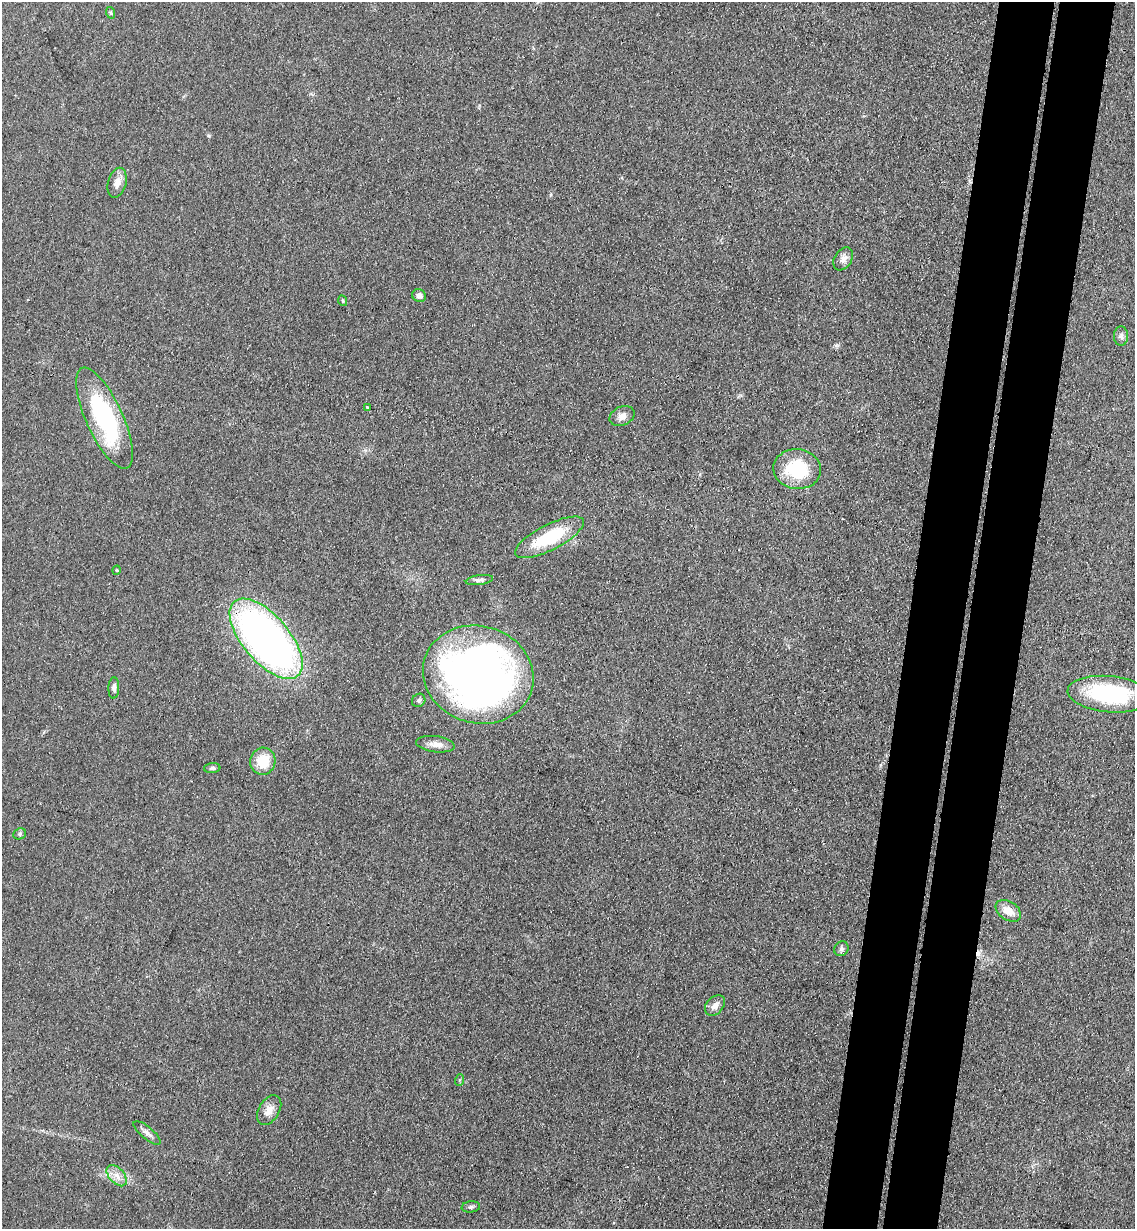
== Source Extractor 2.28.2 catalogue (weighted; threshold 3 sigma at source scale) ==
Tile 10 of 4 x 4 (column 2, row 3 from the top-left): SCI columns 1427-2559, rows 1242-2468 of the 5000 x 4935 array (HDU 1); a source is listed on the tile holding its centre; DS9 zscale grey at full resolution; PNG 1137 x 1231 px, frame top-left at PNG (2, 2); each listed source drawn as its Kron ellipse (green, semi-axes under 4 px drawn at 4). Shown black and unused: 10% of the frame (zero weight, under 3 of 4 exposures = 5% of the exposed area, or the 3 px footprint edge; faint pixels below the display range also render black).
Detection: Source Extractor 2.28.2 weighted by HDU 2 'WHT'; one run over the whole footprint, this tile lists its part. Background 0.112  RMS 0.0077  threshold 0.0347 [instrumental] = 3 sigma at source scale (4.5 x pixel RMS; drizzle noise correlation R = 1.50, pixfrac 1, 0.05/0.05 arcsec/px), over >= 5 px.
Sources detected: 32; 2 cosmic-ray / hot-pixel residue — neither listed nor drawn; the other 30 listed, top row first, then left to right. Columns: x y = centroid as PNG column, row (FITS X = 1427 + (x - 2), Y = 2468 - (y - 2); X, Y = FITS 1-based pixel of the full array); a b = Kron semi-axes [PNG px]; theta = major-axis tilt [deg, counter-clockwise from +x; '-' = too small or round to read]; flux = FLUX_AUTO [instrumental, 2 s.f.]
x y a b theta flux
111 13 6 4 -71 0.96
117 183 15 9 74 6.5
843 259 12 8 57 4.5
419 296 7 6 - 3.4
343 301 5 3 - 0.76
1121 336 9 7 -90 2.7
367 407 3 3 - 4
622 416 13 9 26 4.8
104 418 55 18 -66 94
797 469 24 20 -6 42
549 537 38 13 27 42
117 570 5 3 - 0.68
479 580 14 5 8 2.4
266 639 49 23 -49 420
478 675 56 48 -17 550
114 688 10 5 88 2.8
1109 694 42 18 -5 74
419 700 7 6 - 1.9
435 744 19 8 -7 6.3
263 761 13 12 - 20
212 768 8 5 6 1.5
20 834 6 5 - 1.4
1008 911 14 9 -34 8.8
841 949 8 7 - 2.2
715 1005 12 8 48 4.4
460 1080 6 4 70 0.87
269 1110 16 10 59 6.8
147 1133 17 6 -40 3.8
117 1176 12 7 -49 5.8
471 1207 9 5 7 1.9
Overlapping masked pixels (flux is a lower limit): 1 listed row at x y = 266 639